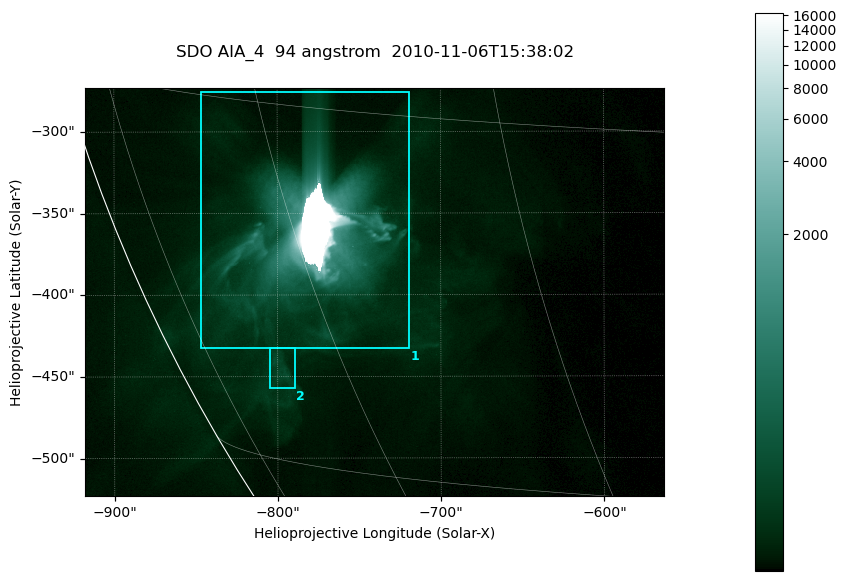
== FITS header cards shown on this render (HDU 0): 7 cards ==
TELESCOP= 'SDO     '           /
INSTRUME= 'AIA_4   '           /
WAVELNTH=                   94 /
WAVEUNIT= 'angstrom'           /
DATE-OBS= '2010-11-06T15:38:02.12' /
CTYPE1  = 'HPLN-TAN'           /
CTYPE2  = 'HPLT-TAN'           /

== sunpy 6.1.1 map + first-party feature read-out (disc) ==
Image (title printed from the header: SDO AIA_4  94 angstrom  2010-11-06T15:38:02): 591 x 417 px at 0.6 arcsec/px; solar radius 968 arcsec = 1614 px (partial field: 2.7% of the solar disc is inside the frame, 89% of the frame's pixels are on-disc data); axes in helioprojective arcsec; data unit not stated in the header (colour bar unlabelled)
Pointing: header CRPIX1/2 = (2053.81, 2042.90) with CRVAL1/2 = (0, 0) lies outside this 591 x 417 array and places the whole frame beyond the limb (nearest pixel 1.36 R_sun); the SolarSoft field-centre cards XCEN/YCEN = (-740.4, -398.3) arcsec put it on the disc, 768 arcsec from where CRPIX/CRVAL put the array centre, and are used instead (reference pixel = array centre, CRVAL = XCEN/YCEN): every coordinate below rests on XCEN/YCEN
Orientation: roll -0.138 deg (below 1 deg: not rotated)
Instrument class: DISC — disc imager (sunpy class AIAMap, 94 A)
Bright regions (active regions / flare kernels): reference = the on-disc median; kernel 5 px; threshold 5 sigma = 94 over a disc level ~17.9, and >= 1.15x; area >= 246 px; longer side >= 5 px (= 3 arcsec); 2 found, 2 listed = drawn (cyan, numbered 1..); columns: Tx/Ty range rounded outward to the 2 arcsec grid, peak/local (2 s.f.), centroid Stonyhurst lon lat
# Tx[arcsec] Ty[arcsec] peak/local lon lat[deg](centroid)
1 -848..-718 -434..-274 916 -59 -20
2 -806..-788 -458..-432 10 -66 -26
Off-limb structures (1.02-1.3 R_sun): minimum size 123 px: none found